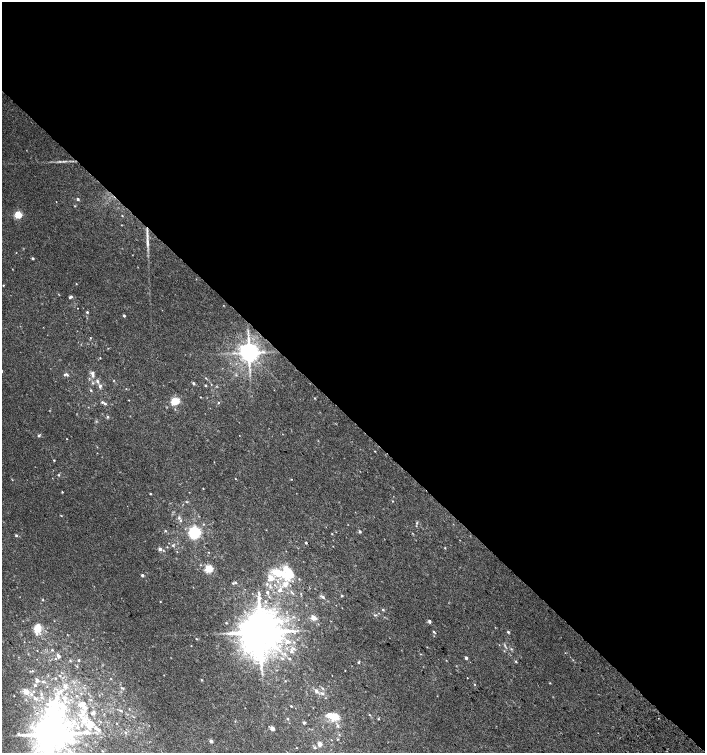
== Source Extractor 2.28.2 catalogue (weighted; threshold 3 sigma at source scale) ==
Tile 3 of 4 x 4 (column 3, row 1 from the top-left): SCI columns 3016-4420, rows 4545-6046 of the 6094 x 6074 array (HDU 1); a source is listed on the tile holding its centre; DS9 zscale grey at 2 x 2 block average (1 PNG px = mean of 2 x 2 image px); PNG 707 x 755 px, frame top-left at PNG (2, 2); no overlay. Shown black and unused: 56% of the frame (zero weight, under 2 of 3 exposures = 2% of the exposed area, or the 3 px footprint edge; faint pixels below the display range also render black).
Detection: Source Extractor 2.28.2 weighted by HDU 2 'WHT'; one run over the whole footprint, this tile lists its part. Background 0.0399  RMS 0.012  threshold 0.0562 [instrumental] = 3 sigma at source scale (4.5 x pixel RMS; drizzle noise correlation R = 1.50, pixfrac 1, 0.0396/0.0396 arcsec/px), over >= 5 px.
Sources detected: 169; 1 too faint to see at this stretch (2 x 2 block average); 1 cosmic-ray / hot-pixel residue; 1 long thin detection or spike segment (spike, bleed or trail) — not listed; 22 inside a brighter listed object's ellipse — not listed separately; the other 144 listed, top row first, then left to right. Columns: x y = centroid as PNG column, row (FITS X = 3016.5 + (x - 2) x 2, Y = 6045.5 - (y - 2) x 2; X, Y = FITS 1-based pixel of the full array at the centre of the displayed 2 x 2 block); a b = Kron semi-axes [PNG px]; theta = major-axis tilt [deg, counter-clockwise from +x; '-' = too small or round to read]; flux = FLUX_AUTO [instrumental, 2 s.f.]
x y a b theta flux
78 199 3 2 - 6.1
18 215 3 3 - 140
122 216 2 2 - 1.4
147 243 13 3 -88 13
33 258 2 2 - 4.5
76 284 2 2 - 1.3
3 285 3 2 - 1.6
70 297 4 3 - 6.1
223 305 2 2 - 0.96
78 308 2 2 - 1.4
87 312 3 2 - 3.6
124 315 2 2 - 5.6
248 332 4 2 - 3
249 353 5 4 - 2500
100 358 3 2 - 1.1
92 374 9 4 -81 9.6
64 375 4 3 - 3.7
236 375 3 2 - 1.7
206 378 2 2 - 1.4
114 380 3 2 - 1.3
97 381 7 3 -72 5.6
93 383 4 3 - 3
193 383 3 3 - 4.4
205 385 2 2 - 2.5
100 386 5 3 - 5.7
126 389 2 2 - 1
91 390 3 2 - 2.8
315 398 3 3 - 1.8
129 400 2 2 - 1.3
175 401 3 3 - 180
218 402 3 2 - 1.7
105 403 4 3 - 5.1
107 417 3 3 - 3.2
39 435 4 3 - 4.3
67 439 2 2 - 1.3
375 451 2 2 - 1.4
54 460 2 2 - 2
58 475 3 3 - 2.6
235 479 2 2 - 2.1
291 479 2 2 - 1
203 488 2 2 - 1.3
62 492 2 2 - 2
150 494 2 2 - 2.9
392 501 3 2 - 1.5
186 502 3 3 - 2
61 516 3 2 - 1.5
179 517 4 3 - 4.3
417 523 3 2 - 2.3
203 524 2 2 - 1.7
165 531 3 3 - 2.5
360 531 3 3 - 4.4
194 533 4 3 - 720
16 535 3 3 - 3.7
306 543 2 2 - 3.6
173 545 4 3 - 3.3
333 546 2 2 - 0.97
445 548 2 2 - 1.6
160 549 3 3 - 11
208 552 2 2 - 1.2
209 568 3 3 - 170
142 575 2 2 - 7
270 576 9 8 - 22
287 579 25 9 -42 55
235 582 3 3 - 3.2
275 585 3 2 - 2.1
270 586 6 2 89 4.8
279 590 5 5 - 9.3
267 592 3 3 - 6.4
259 593 5 3 - 4.7
342 595 3 3 - 2.9
323 597 4 3 - 4.3
43 600 3 2 - 1.8
160 601 2 2 - 1.3
265 601 3 3 - 2.9
383 610 4 3 - 2.9
375 615 4 2 - 2.4
293 617 3 3 - 2.1
313 618 3 2 - 49
429 621 3 2 - 7.9
226 623 2 2 - 2
37 628 9 7 74 36
297 630 3 2 - 2.2
260 632 10 9 - 12000
434 632 5 2 - 2.6
508 632 3 3 - 3.5
196 639 3 2 - 2.2
288 641 8 4 -36 14
499 645 2 2 - 0.88
52 650 3 2 - 2
291 650 7 4 79 7.5
421 654 3 2 - 1.3
58 656 3 3 - 10
282 658 4 3 - 3.2
466 658 3 2 - 7.5
70 660 3 2 - 2
79 660 2 2 - 2.5
573 660 3 2 - 1.2
516 661 4 2 - 2.5
358 662 3 3 - 2.9
77 666 2 2 - 1.9
30 671 3 3 - 2.3
55 678 3 3 - 2.4
37 680 5 4 - 9.1
202 680 3 2 - 1.6
43 682 6 3 -19 5.6
550 683 3 2 - 1.5
474 684 2 2 - 1.4
35 685 3 3 - 5.2
65 686 6 5 - 8.9
122 688 6 2 -23 3.2
322 688 3 2 - 2.2
34 691 3 3 - 3.2
60 691 6 4 -6 9.4
316 691 6 4 -44 7.9
26 692 8 7 - 19
322 693 5 3 - 4.4
41 694 3 3 - 2.8
76 695 2 2 - 2.1
14 696 2 2 - 1.2
35 698 5 4 - 6.9
64 698 6 5 - 11
291 706 2 2 - 2
129 709 3 2 - 1.4
121 711 3 3 - 4.1
82 713 11 7 74 21
92 713 4 3 - 4.6
369 715 3 2 - 1.6
331 716 12 6 -29 35
287 719 3 2 - 2.4
90 723 10 7 -40 20
117 723 3 2 - 1.1
304 723 4 3 - 3.4
81 725 4 3 - 2.7
338 726 5 3 - 4.4
272 728 2 2 - 30
125 733 3 2 - 2.1
18 734 4 3 - 4.4
51 734 12 8 79 9100
337 739 3 2 - 1.4
211 741 4 3 - 5.1
319 744 3 3 - 16
315 747 4 3 - 2.6
102 751 2 2 - 1.4
71 752 5 4 - 6.7
Overlapping masked pixels (flux is a lower limit): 1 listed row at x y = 249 353
Isophote crosses this tile's border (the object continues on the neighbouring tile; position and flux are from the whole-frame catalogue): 2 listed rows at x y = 51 734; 71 752
Diffuse or blended objects may show on this block-average render without a row.